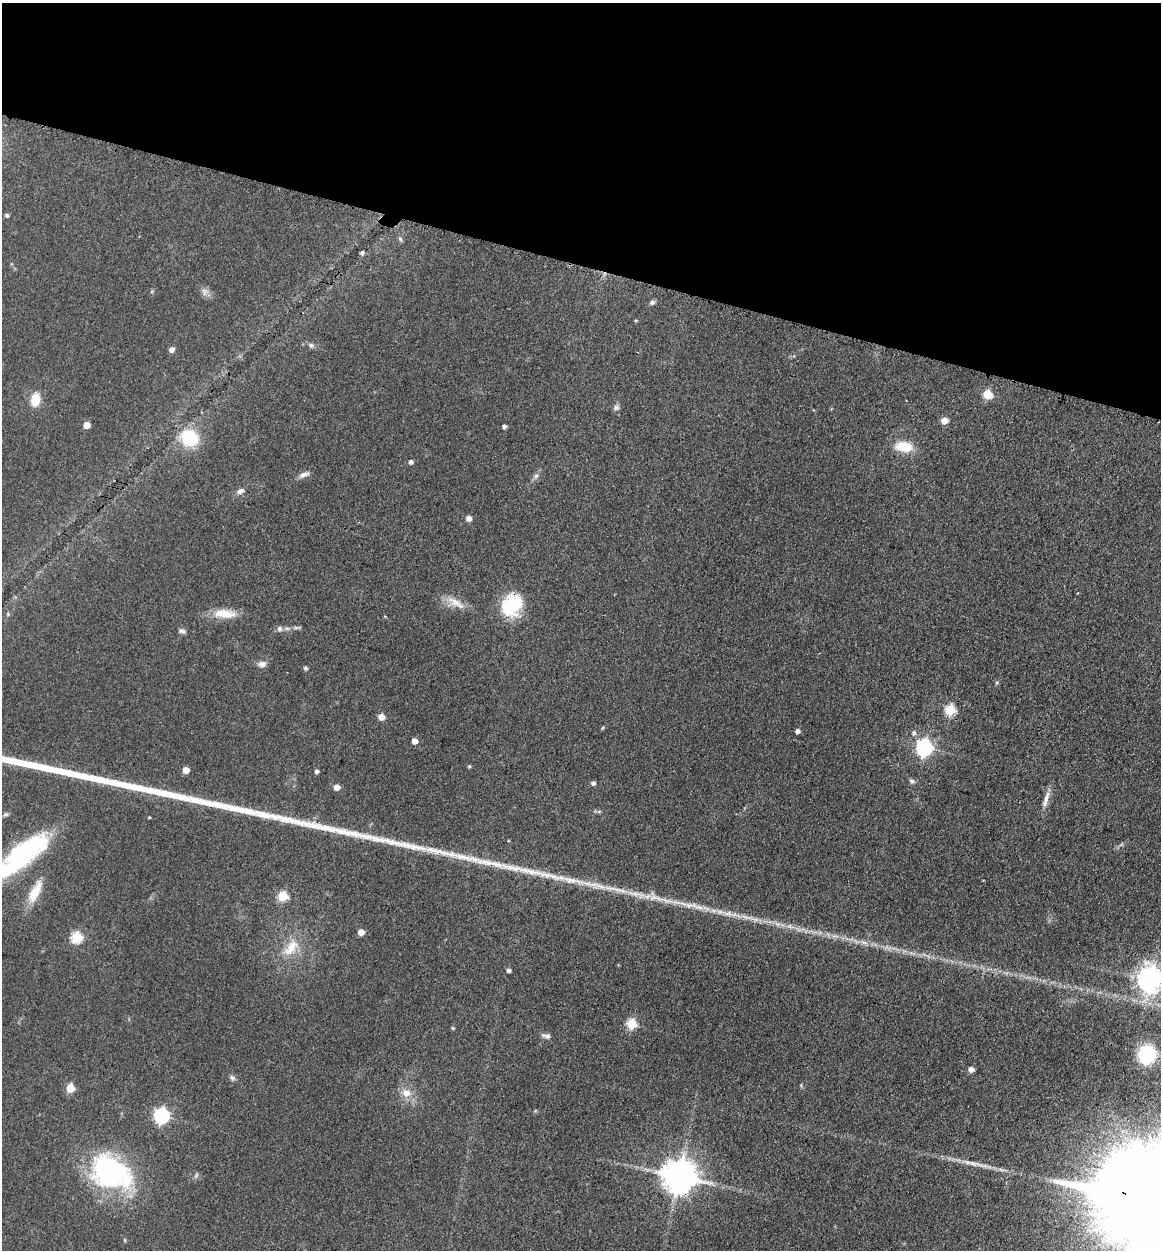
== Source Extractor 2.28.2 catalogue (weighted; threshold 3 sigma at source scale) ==
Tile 2 of 4 x 4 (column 2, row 1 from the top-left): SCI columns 1418-2576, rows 3764-5011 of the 5198 x 5223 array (HDU 1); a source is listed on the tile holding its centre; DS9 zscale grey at full resolution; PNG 1163 x 1252 px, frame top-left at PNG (2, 3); no overlay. Shown black and unused: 21% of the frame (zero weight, under 3 of 4 exposures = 3% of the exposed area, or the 3 px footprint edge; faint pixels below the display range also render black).
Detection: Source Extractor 2.28.2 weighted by HDU 2 'WHT'; one run over the whole footprint, this tile lists its part. Background 0.0721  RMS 0.0069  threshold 0.0309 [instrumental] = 3 sigma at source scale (4.5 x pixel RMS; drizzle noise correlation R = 1.50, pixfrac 1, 0.05/0.05 arcsec/px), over >= 5 px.
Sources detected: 70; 2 inside a brighter object's white glare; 1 long thin detection or spike segment (spike, bleed or trail) — not listed; the other 67 listed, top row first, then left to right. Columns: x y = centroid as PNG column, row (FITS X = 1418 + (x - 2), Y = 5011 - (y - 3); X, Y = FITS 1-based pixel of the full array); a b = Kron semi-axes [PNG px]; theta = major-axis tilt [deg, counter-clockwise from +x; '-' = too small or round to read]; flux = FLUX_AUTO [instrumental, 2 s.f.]
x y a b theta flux
7 215 5 4 - 1.4
400 239 7 4 -46 1
362 253 6 4 85 1.4
204 291 13 8 -86 3.1
652 302 7 6 - 1.6
635 320 5 3 - 0.72
311 345 7 5 -42 1.5
171 349 5 5 - 3.5
988 394 6 5 - 24
35 400 17 12 82 11
616 408 8 7 - 2
944 420 5 5 - 8.6
87 425 5 5 - 8.7
504 426 4 4 - 2
189 438 18 15 -31 31
904 447 20 12 -6 15
411 462 5 5 - 1.8
304 475 15 6 18 3.1
536 476 7 6 - 1.9
240 491 10 7 30 3
469 518 7 6 - 2.9
456 603 29 9 -32 8.6
511 605 28 21 55 34
8 614 5 4 - 0.78
225 614 30 11 -4 13
279 629 8 7 - 2.2
182 631 9 6 -8 2.1
262 664 11 8 3 3.4
306 668 4 4 - 1.8
950 710 6 6 - 41
381 717 5 5 - 8.3
602 728 6 3 70 0.62
797 731 4 4 - 2.5
914 733 7 6 - 2.1
415 741 5 5 - 5.1
924 747 7 7 - 210
469 766 4 4 - 0.92
186 770 5 5 - 8.7
316 771 5 5 - 1.6
912 781 8 6 -17 1.8
593 783 5 5 - 1.8
337 787 5 5 - 5.9
1046 800 26 6 72 5.6
599 811 6 4 19 0.99
6 814 7 5 1 1.3
149 817 4 3 - 0.54
20 861 60 30 38 85
35 892 30 11 62 15
283 896 5 5 - 35
361 932 5 5 - 6.9
77 937 6 6 - 52
291 948 30 14 54 16
509 970 4 4 - 1.9
1150 979 9 8 - 720
631 1024 5 5 - 40
453 1028 4 3 - 0.85
546 1036 12 6 -12 2.6
1147 1054 13 11 77 60
971 1069 5 5 - 3.6
232 1078 8 6 -14 1.9
70 1088 5 5 - 20
406 1093 10 9 - 6.6
161 1116 7 6 - 160
111 1172 46 33 -30 120
196 1175 7 4 71 1.1
679 1176 10 9 - 1500
125 1240 6 3 -71 0.71
Overlapping masked pixels (flux is a lower limit): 2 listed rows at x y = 511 605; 679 1176
Isophote crosses this tile's border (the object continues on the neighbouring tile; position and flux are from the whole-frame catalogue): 1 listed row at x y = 1150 979
Unlisted compact peaks at least as high as the median listed source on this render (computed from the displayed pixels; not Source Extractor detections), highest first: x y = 510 867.